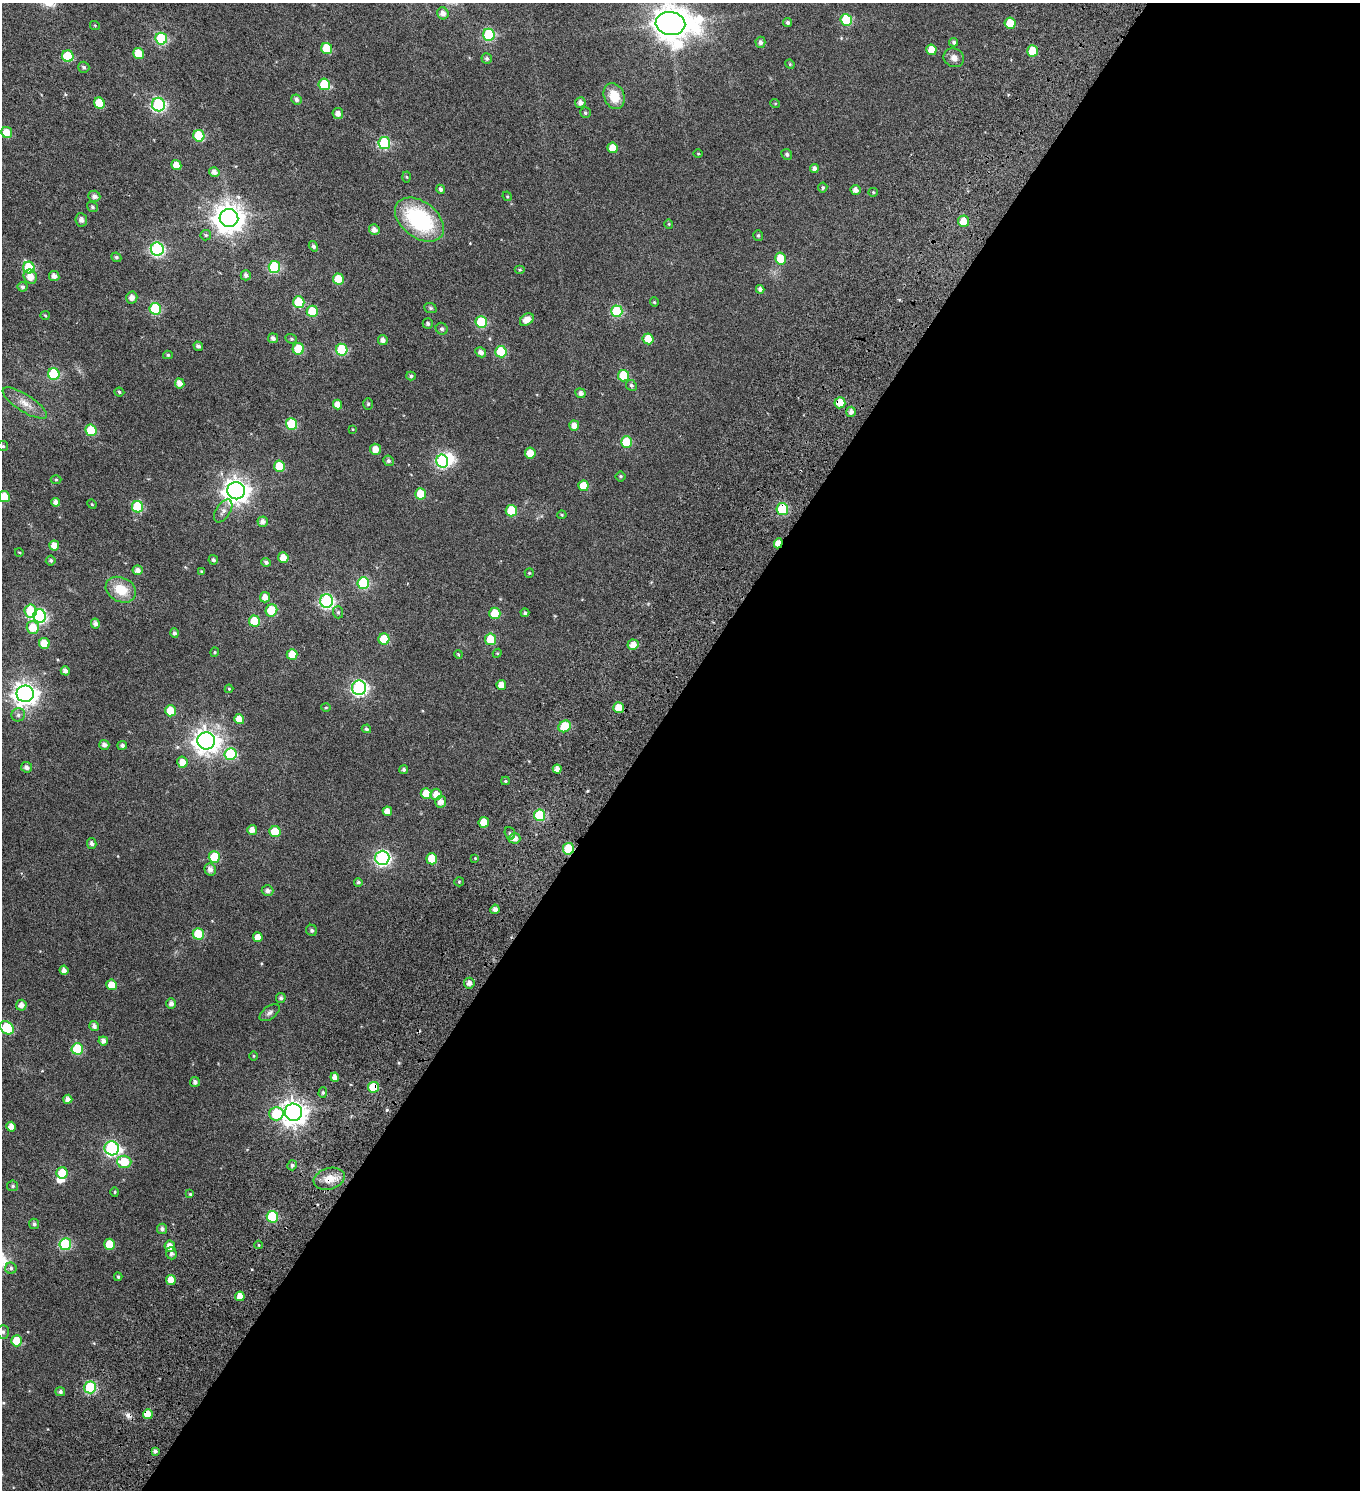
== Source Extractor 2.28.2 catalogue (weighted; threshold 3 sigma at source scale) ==
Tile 12 of 4 x 4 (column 4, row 3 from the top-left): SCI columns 4505-5862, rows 1671-3158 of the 6353 x 6308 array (HDU 1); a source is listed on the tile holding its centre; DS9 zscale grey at full resolution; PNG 1362 x 1492 px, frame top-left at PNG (2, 3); each listed source drawn as its Kron ellipse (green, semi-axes under 4 px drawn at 4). Shown black and unused: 53% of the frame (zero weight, under 4 of 7 exposures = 11% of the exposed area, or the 3 px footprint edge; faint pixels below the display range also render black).
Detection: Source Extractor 2.28.2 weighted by HDU 2 'WHT'; one run over the whole footprint, this tile lists its part. Background 0.0169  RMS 0.0053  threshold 0.0217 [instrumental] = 3 sigma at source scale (4.09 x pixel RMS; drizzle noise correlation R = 1.36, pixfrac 0.8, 0.0396/0.0396 arcsec/px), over >= 5 px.
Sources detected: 251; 2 inside a brighter object's white glare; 1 cosmic-ray / hot-pixel residue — neither listed nor drawn; the other 248 listed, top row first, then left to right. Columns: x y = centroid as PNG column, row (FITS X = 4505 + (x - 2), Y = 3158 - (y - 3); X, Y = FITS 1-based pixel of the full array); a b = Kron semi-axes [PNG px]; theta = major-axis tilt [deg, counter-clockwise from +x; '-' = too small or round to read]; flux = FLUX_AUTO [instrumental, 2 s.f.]
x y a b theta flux
443 13 6 5 - 2.3
846 20 6 5 - 20
788 22 4 4 - 1
670 23 15 11 -5 830
1010 23 5 5 - 9.4
95 26 5 3 - 0.36
489 35 6 6 - 36
161 39 6 6 - 31
760 42 5 5 - 1.4
954 42 4 4 - 0.94
327 48 6 5 - 10
931 50 5 5 - 4.4
1033 51 5 5 - 11
138 53 5 5 - 7.5
68 56 6 5 - 18
487 58 5 5 - 0.92
954 58 10 9 - 2.4
790 64 5 4 - 0.47
84 67 6 5 - 0.88
324 84 6 5 - 15
614 96 13 10 -69 8.5
296 100 5 5 - 1.2
99 103 6 5 - 9.7
580 103 5 5 - 1.9
775 103 5 3 - 0.34
158 105 7 6 - 61
585 113 5 5 - 0.69
338 114 5 5 - 2.3
7 133 5 5 - 5.3
199 136 6 5 - 20
384 143 6 6 - 34
613 148 5 5 - 4.7
698 154 5 3 - 0.38
787 154 6 5 - 0.93
176 165 5 4 - 4.1
814 168 4 4 - 1.4
214 172 5 5 - 2.2
407 177 5 3 - 0.44
823 188 5 4 - 0.69
441 189 4 4 - 1.2
855 190 5 5 - 2.2
873 192 5 4 - 0.48
94 196 6 5 - 1.7
507 196 5 4 - 0.44
92 207 6 5 - 0.66
229 218 9 9 - 550
81 220 7 6 - 1.7
419 220 28 18 -38 41
964 221 6 5 - 5.7
669 224 4 4 - 0.42
374 230 5 5 - 2
206 235 5 5 - 0.67
758 236 5 5 - 0.69
313 246 5 4 - 1.1
157 249 6 6 - 66
116 257 5 4 - 0.76
780 259 6 5 - 8.3
274 267 6 6 - 32
29 268 6 5 - 19
520 270 5 3 - 0.47
246 275 5 5 - 1.4
54 276 5 5 - 2
30 277 7 6 - 3.9
338 279 5 5 - 6.9
23 287 5 5 - 0.97
760 289 4 4 - 1.3
132 297 6 5 - 2.5
299 302 6 5 - 17
654 302 4 4 - 0.47
430 308 6 5 - 0.68
155 309 6 5 - 25
312 311 6 5 - 13
617 311 6 5 - 27
45 315 5 4 - 0.45
527 320 7 5 36 4.1
481 322 6 5 - 22
428 324 5 5 - 0.88
442 329 6 5 - 0.91
273 338 5 5 - 1.3
291 339 6 4 -21 0.65
648 339 5 5 - 7.1
383 340 5 5 - 1.8
198 346 5 4 - 1.1
298 349 6 5 - 12
342 350 6 5 - 24
481 352 5 5 - 1.8
501 352 6 5 - 16
168 355 5 4 - 0.6
54 374 6 5 - 24
411 376 5 4 - 0.75
623 376 6 5 - 15
180 383 5 4 - 2.9
631 385 6 5 - 0.8
119 392 5 4 - 0.63
580 393 5 5 - 1.6
25 403 26 8 -32 4.8
840 403 5 5 - 5.4
368 404 6 5 - 0.72
337 405 5 4 - 3.6
851 412 5 5 - 1.7
291 424 6 5 - 19
574 426 5 5 - 3.5
352 429 4 3 - 0.28
91 430 6 5 - 12
626 442 6 5 - 17
3 446 5 5 - 0.63
375 449 5 5 - 3.5
530 453 5 5 - 5.1
388 461 5 5 - 1.1
442 461 6 6 - 53
279 466 5 5 - 12
620 476 5 5 - 0.62
56 480 5 3 - 0.47
583 486 5 5 - 6.3
236 491 9 8 - 360
421 494 5 5 - 12
4 497 5 5 - 6.3
56 502 4 4 - 2.1
92 504 5 4 - 0.4
138 507 6 5 - 24
782 509 6 6 - 24
223 511 13 7 57 2.2
511 511 6 5 - 15
562 515 4 4 - 0.45
263 522 5 5 - 2.1
778 543 5 4 - 4.5
54 546 5 5 - 3.8
19 552 4 3 - 0.33
283 558 5 5 - 3.8
51 560 5 5 - 0.7
213 560 5 4 - 1
266 562 5 4 - 0.97
138 570 5 5 - 2.1
202 572 4 4 - 0.58
529 573 5 4 - 0.47
363 583 6 6 - 34
121 590 16 12 -27 9.2
265 597 5 5 - 3
327 601 6 6 - 67
271 610 6 5 - 12
31 611 6 6 - 18
338 612 6 5 - 0.71
495 613 5 5 - 10
525 613 4 4 - 0.87
40 616 6 6 - 58
254 621 5 5 - 12
95 624 5 4 - 1.5
33 627 6 6 - 7.5
174 633 4 4 - 1
384 639 5 5 - 15
490 639 5 5 - 12
44 643 5 5 - 7.6
633 645 5 5 - 3.1
215 652 4 4 - 0.47
497 653 5 4 - 0.45
292 654 5 5 - 6.7
458 654 4 3 - 0.43
65 671 4 4 - 1.9
501 685 5 5 - 3.7
359 688 7 7 - 90
229 689 4 4 - 0.43
25 694 8 8 - 310
326 707 5 3 - 0.43
619 708 5 5 - 5.3
170 711 5 5 - 9.2
18 715 7 6 - 1.2
239 719 5 5 - 4.4
565 726 6 5 - 12
366 729 4 4 - 0.77
206 741 9 8 - 350
104 745 5 5 - 1.7
122 745 5 4 - 0.99
230 754 6 6 - 29
182 762 5 5 - 3.8
27 767 5 5 - 1.5
557 769 4 4 - 2.6
404 770 4 4 - 0.8
505 781 4 4 - 0.55
426 794 5 5 - 7.5
436 794 6 5 - 4
441 802 6 5 - 2.7
387 811 5 4 - 3.1
540 815 6 5 - 21
484 822 5 5 - 6.9
252 830 5 5 - 2.9
275 832 5 5 - 9.6
510 833 6 5 - 0.79
514 838 6 5 - 2.5
92 843 5 4 - 1.1
568 849 6 5 - 20
214 857 5 5 - 13
382 858 7 7 - 87
475 858 3 3 - 0.32
432 859 5 5 - 11
210 869 6 5 - 2.2
358 882 4 4 - 0.79
459 882 5 4 - 0.49
268 891 6 5 - 1.8
495 909 4 4 - 1.7
312 930 6 5 - 0.9
198 934 5 5 - 11
258 937 5 5 - 3.7
64 970 5 4 - 2
469 983 5 5 - 2
111 985 5 5 - 5.3
281 998 5 5 - 1.1
171 1003 5 5 - 1.7
21 1005 5 5 - 2.4
270 1013 11 6 37 1.5
94 1026 5 5 - 1.6
7 1028 7 5 -46 19
103 1041 5 4 - 2
77 1049 6 5 - 20
254 1056 5 3 - 0.37
335 1077 4 4 - 2.6
195 1082 5 5 - 1.3
373 1087 5 5 - 14
323 1093 5 4 - 0.76
68 1099 4 4 - 2
293 1112 9 8 - 380
276 1114 7 6 - 18
11 1127 5 4 - 3.2
112 1148 7 7 - 76
124 1162 7 6 - 11
292 1165 5 4 - 0.91
62 1173 5 5 - 9.2
329 1179 16 10 16 5.9
13 1186 5 5 - 0.85
115 1192 4 4 - 0.49
190 1194 4 4 - 0.5
272 1217 6 5 - 28
34 1224 5 5 - 0.98
162 1229 5 5 - 1.5
65 1244 6 6 - 32
110 1244 5 5 - 9.9
259 1245 4 3 - 0.4
170 1246 5 5 - 3.6
171 1253 6 5 - 1.2
11 1268 5 5 - 0.85
118 1277 4 4 - 0.61
171 1280 5 5 - 4.6
240 1296 4 4 - 3.6
3 1332 7 6 - 0.93
17 1341 5 5 - 10
90 1387 6 6 - 37
60 1392 5 4 - 1.1
148 1414 5 5 - 4.6
155 1451 4 4 - 1.1
Overlapping masked pixels (flux is a lower limit): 8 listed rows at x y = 840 403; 782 509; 778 543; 540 815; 568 849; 373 1087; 329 1179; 148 1414
Isophote crosses this tile's border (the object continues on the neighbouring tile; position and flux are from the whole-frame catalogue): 2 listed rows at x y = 670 23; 4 497